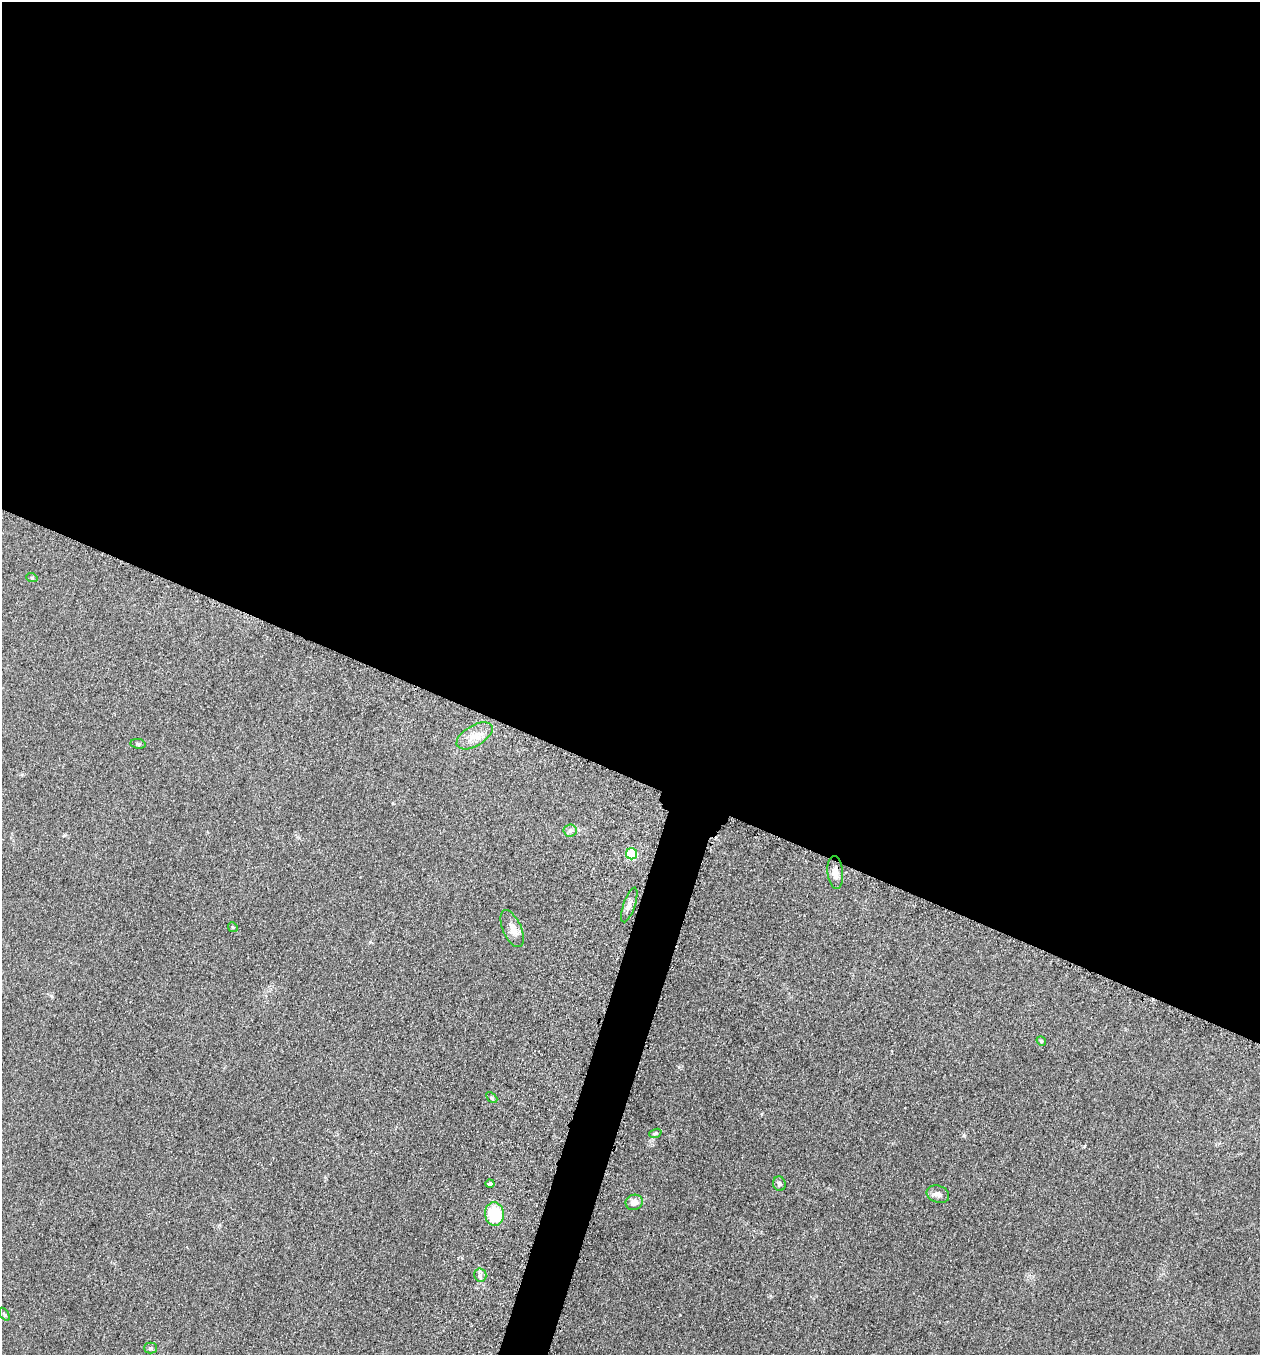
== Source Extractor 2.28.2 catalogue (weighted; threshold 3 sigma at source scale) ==
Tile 3 of 4 x 4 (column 3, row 1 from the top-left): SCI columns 2713-3970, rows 4078-5430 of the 5506 x 5462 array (HDU 1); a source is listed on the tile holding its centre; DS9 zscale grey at full resolution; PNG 1262 x 1357 px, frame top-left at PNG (2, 2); each listed source drawn as its Kron ellipse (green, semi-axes under 4 px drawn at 4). Shown black and unused: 59% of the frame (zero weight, under 3 of 5 exposures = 4% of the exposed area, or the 3 px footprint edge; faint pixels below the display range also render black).
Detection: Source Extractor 2.28.2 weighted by HDU 2 'WHT'; one run over the whole footprint, this tile lists its part. Background 0.0602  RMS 0.0063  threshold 0.0282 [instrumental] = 3 sigma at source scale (4.5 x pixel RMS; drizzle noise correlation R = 1.50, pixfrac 1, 0.05/0.05 arcsec/px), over >= 5 px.
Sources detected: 20; all 20 listed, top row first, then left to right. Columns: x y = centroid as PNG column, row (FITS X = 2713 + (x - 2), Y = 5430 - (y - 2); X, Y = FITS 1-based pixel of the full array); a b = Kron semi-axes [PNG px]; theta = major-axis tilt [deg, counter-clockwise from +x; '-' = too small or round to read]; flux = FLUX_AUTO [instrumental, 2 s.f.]
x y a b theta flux
32 578 6 3 -19 0.59
475 736 20 10 31 7.5
138 744 8 5 -8 1.1
570 830 6 6 - 1.7
632 854 5 5 - 37
835 872 16 8 -84 5.1
629 905 18 6 71 3.1
233 927 5 4 - 0.81
512 929 20 9 -66 5.8
1041 1041 5 4 - 0.7
492 1097 6 4 -44 0.87
655 1133 6 4 20 0.79
490 1184 4 4 - 1.4
779 1184 7 6 - 1.7
938 1194 11 8 -18 3.2
634 1202 8 7 - 4
494 1214 12 9 -84 29
480 1275 6 6 - 1.5
4 1314 7 3 -53 0.8
151 1348 6 5 - 1.2
Overlapping masked pixels (flux is a lower limit): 1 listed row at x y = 835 872
Unlisted compact peaks at least as high as the median listed source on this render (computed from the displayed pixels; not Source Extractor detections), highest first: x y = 964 1135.